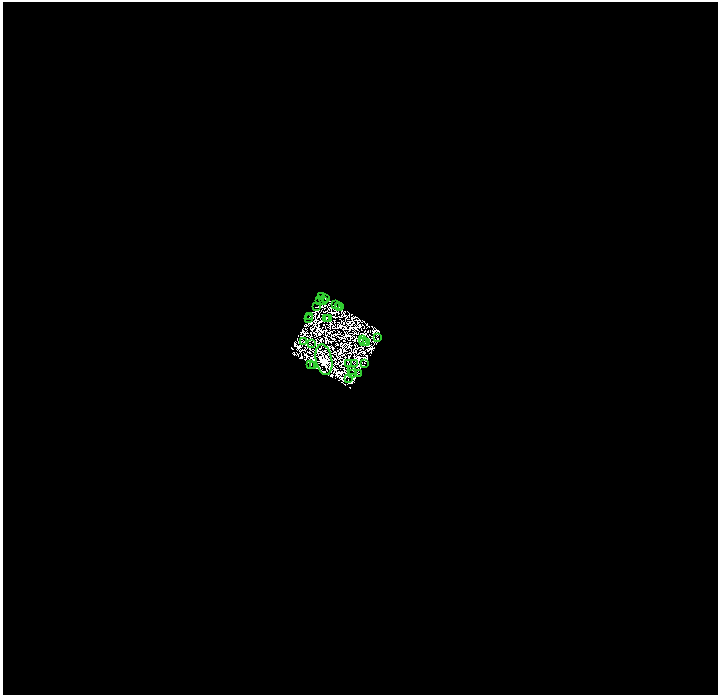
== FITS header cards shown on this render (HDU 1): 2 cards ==
NAXIS1  =                 1431
NAXIS2  =                 1386

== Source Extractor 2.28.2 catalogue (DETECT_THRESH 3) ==
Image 1431 x 1386 px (HDU 1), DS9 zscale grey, zoomed out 1/2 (1 PNG px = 2 x 2 image px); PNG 720 x 697 px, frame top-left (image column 2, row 1386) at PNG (3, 2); each listed source drawn as its Kron ellipse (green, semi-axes under 4 px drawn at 4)
Background 0.039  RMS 9.5e-06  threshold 2.85e-05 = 3 sigma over >= 5 px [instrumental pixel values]
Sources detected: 122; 94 cannot appear on this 1/2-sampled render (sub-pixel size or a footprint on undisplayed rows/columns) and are neither listed nor drawn; the other 28 listed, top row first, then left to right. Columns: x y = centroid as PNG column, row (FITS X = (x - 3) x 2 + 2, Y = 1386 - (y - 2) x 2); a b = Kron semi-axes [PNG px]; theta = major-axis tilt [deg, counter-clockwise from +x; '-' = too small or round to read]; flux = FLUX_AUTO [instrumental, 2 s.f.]
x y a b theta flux
322 297 2 1 - 4.4
325 298 4 1 - 0.93
319 300 2 1 - 1.8
323 300 2 1 - 1.3
335 304 2 1 - 1
338 306 2 1 - 1.8
317 307 4 1 - 0.77
340 307 2 1 - 4.4
310 317 2 1 - 1.9
326 318 4 1 - 1.9
328 318 2 1 - 2.7
308 319 2 1 - 2.6
377 338 2 1 - 0.64
363 340 2 1 - 0.2
364 341 2 1 - 0.045
303 342 2 1 - 2.4
366 343 3 2 - 0.91
311 344 2 1 - 1.4
324 360 15 8 -79 1900
349 363 2 1 - 0.55
355 363 3 2 - 1.6
365 363 2 1 - 1.5
311 365 2 1 - 1.1
313 366 2 1 - 2.7
352 370 2 1 - 1.1
352 373 2 1 - 0.45
359 373 2 1 - 2.1
348 379 2 1 - 0.062
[94 sub-pixel or undisplayed-footprint detections neither listed nor drawn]